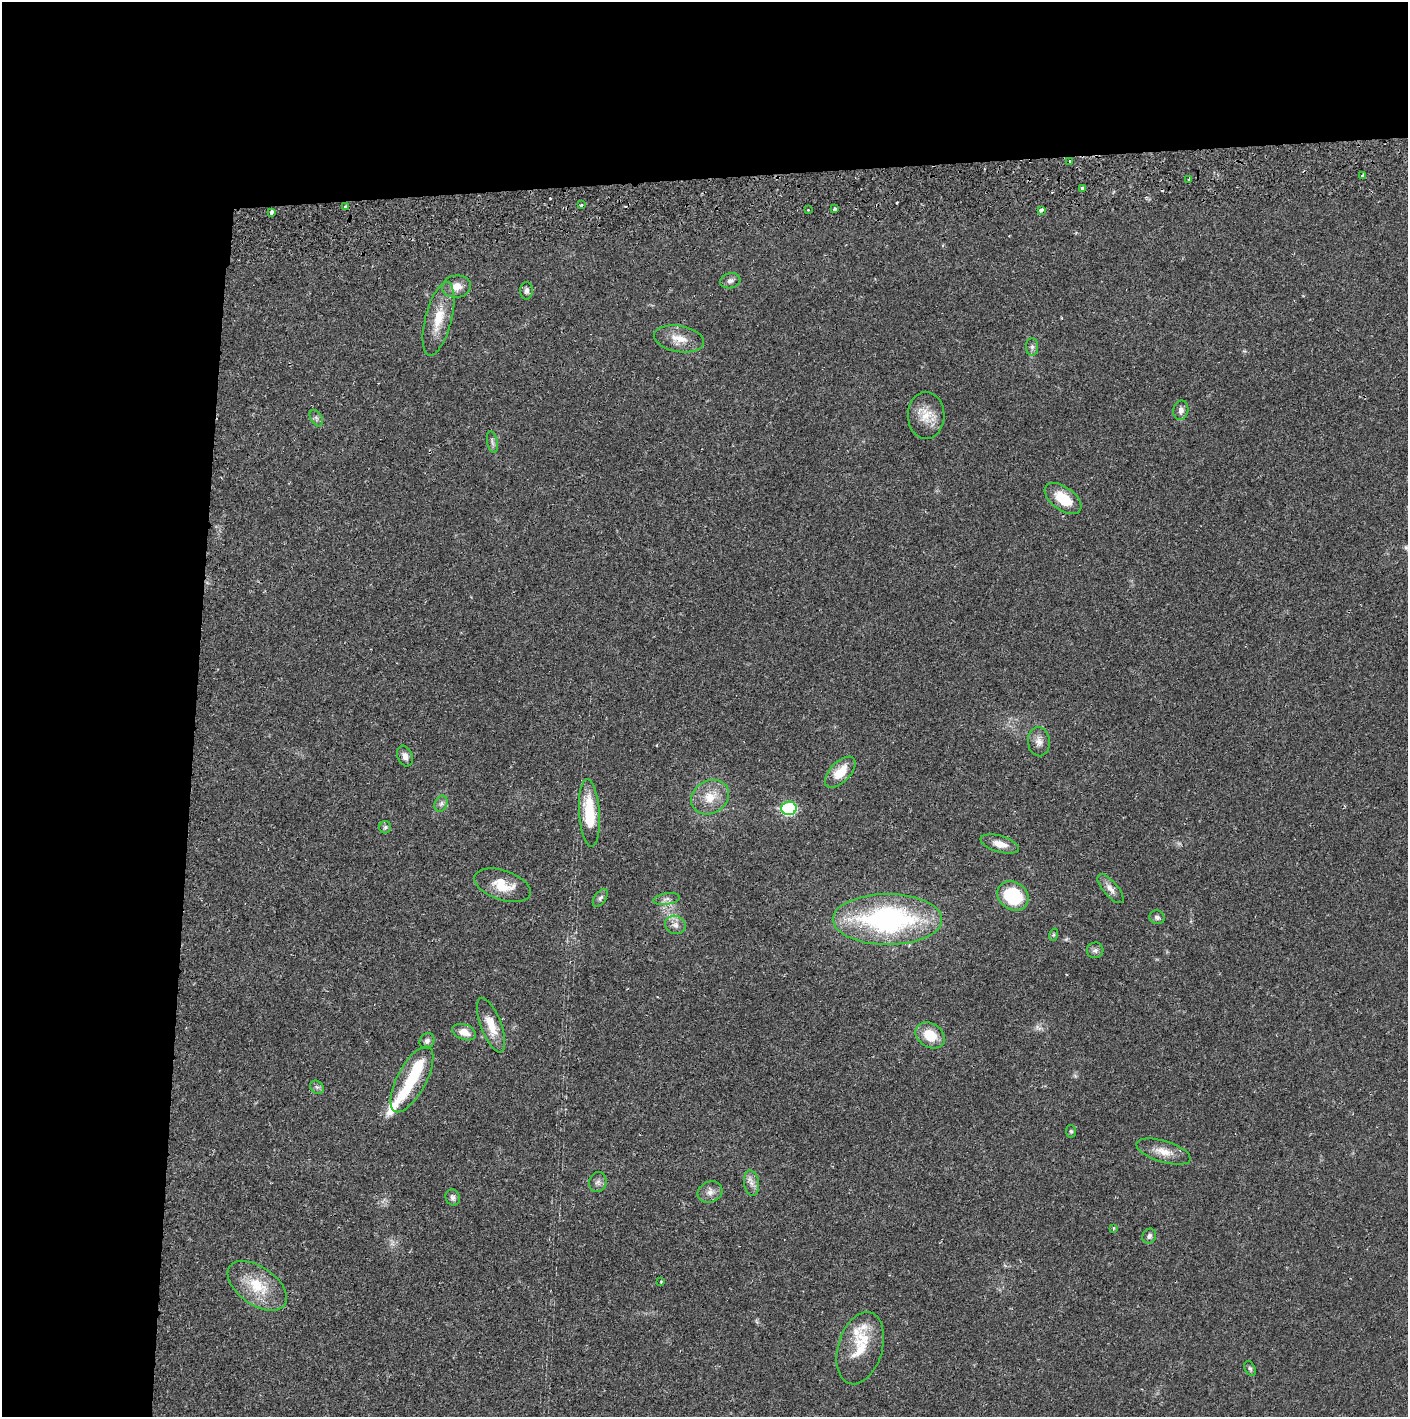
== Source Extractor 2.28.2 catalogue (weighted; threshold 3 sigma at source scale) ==
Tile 1 of 3 x 3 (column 1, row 1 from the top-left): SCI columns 4-1409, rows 2886-4300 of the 4229 x 4358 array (HDU 1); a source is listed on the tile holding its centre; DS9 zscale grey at full resolution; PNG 1410 x 1419 px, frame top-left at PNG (2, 2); each listed source drawn as its Kron ellipse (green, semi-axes under 4 px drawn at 4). Shown black and unused: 24% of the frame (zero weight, under 2 of 3 exposures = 3% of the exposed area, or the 3 px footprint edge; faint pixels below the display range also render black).
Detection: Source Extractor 2.28.2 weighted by HDU 2 'WHT'; one run over the whole footprint, this tile lists its part. Background 0.0217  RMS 0.0035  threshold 0.0158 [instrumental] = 3 sigma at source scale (4.5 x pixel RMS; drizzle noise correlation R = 1.50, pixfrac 1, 0.05/0.05 arcsec/px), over >= 5 px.
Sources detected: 66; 1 inside a brighter object's white glare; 4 cosmic-ray / hot-pixel residue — neither listed nor drawn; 3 inside a brighter listed object's ellipse — not listed separately; the other 58 listed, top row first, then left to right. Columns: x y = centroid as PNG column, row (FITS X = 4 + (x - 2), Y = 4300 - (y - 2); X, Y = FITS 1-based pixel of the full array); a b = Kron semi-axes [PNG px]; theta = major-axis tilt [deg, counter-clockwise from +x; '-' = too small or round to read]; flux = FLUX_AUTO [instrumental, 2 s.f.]
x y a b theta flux
1070 161 3 3 - 0.85
1363 175 4 3 - 1
1189 180 4 3 - 1.3
1083 188 4 3 - 1.8
581 205 3 3 - 1.1
346 206 4 3 - 0.37
835 209 3 3 - 0.57
808 210 3 3 - 0.45
1041 210 4 3 - 1.7
271 212 4 3 - 1.8
730 281 10 7 15 1.3
456 287 14 11 7 3.7
526 291 9 6 88 1.1
438 319 38 13 76 8.7
679 339 25 13 -10 5.6
1032 347 9 6 -90 1.1
1181 410 10 7 77 1.5
926 415 23 18 -89 6.6
316 418 9 5 -60 0.94
492 442 11 5 -78 1
1063 499 21 11 -36 8.8
1039 742 15 11 -85 2.5
405 756 11 7 -68 1.9
840 772 19 10 46 6.8
710 797 20 16 31 6.9
441 804 8 6 68 1.1
789 808 7 7 - 41
589 813 34 10 -86 15
385 827 6 6 - 0.69
1000 844 20 8 -17 3.5
502 885 29 14 -18 7.8
1110 889 18 7 -50 2.5
1013 896 16 14 -36 20
600 898 10 5 55 1
666 899 13 5 9 1.3
1157 917 7 6 - 1
887 919 55 25 0 69
675 925 10 9 - 2
1053 935 6 4 71 0.51
1095 950 8 8 - 1.2
491 1025 29 10 -69 6.6
464 1032 12 7 -20 3.3
930 1035 15 12 -33 7.9
427 1041 8 7 - 1.1
412 1079 36 14 62 13
317 1087 7 6 - 0.91
1071 1131 6 5 - 0.6
1164 1151 28 10 -17 4.8
598 1182 10 8 74 1.5
751 1183 13 7 -81 2
710 1192 13 10 25 2.2
453 1197 8 7 - 1.1
1113 1228 3 3 - 0.57
1149 1236 8 6 59 1.1
661 1281 2 2 - 0.27
257 1286 33 19 -35 12
860 1348 37 22 73 12
1250 1368 8 5 -62 0.7
Overlapping masked pixels (flux is a lower limit): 1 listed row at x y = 1083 188